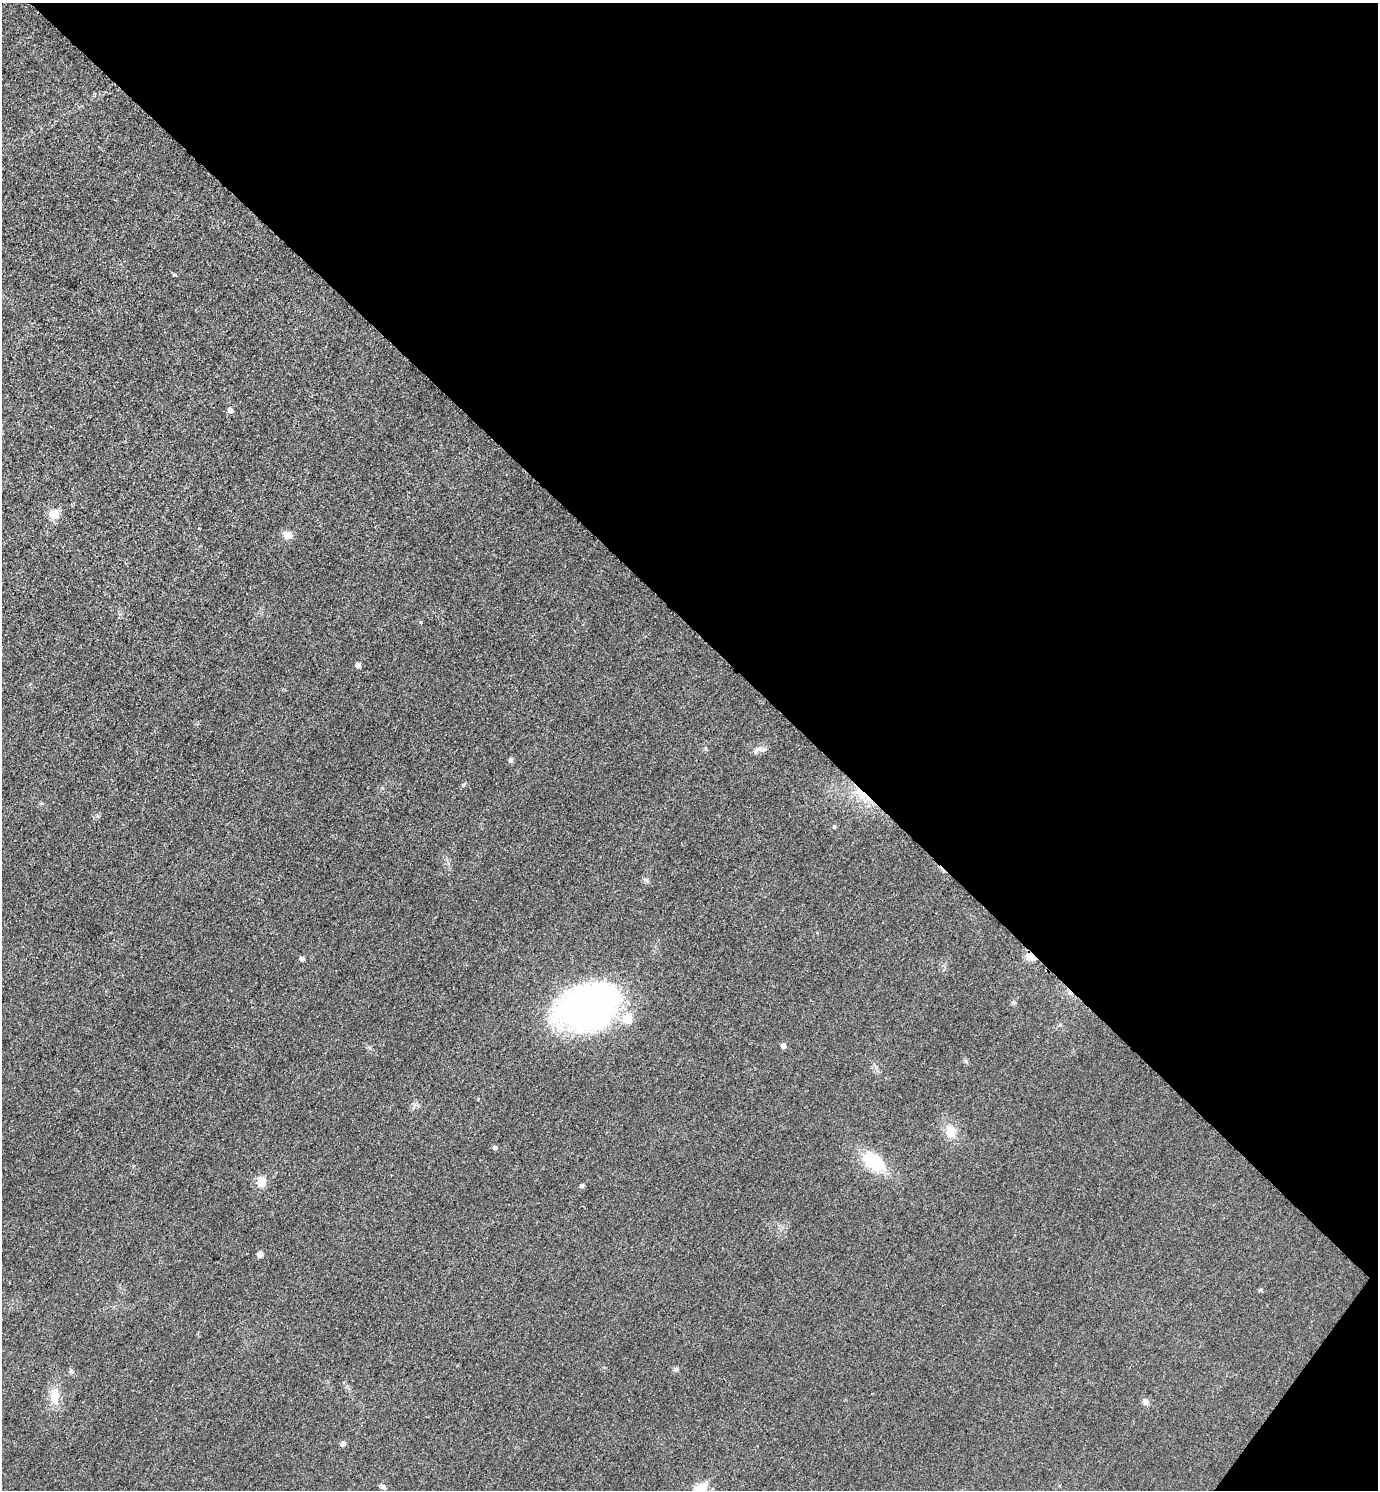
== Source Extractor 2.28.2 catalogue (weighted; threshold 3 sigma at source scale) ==
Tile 8 of 4 x 4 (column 4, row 2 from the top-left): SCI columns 4292-5667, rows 2990-4477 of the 5978 x 5975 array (HDU 1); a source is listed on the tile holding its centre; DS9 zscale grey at full resolution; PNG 1380 x 1492 px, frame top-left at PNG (2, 3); no overlay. Shown black and unused: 43% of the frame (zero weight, under 3 of 4 exposures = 1% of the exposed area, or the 3 px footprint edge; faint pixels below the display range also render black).
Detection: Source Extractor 2.28.2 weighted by HDU 2 'WHT'; one run over the whole footprint, this tile lists its part. Background 0.0434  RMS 0.0064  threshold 0.029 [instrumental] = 3 sigma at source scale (4.5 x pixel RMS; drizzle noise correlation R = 1.50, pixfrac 1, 0.05/0.05 arcsec/px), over >= 5 px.
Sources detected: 29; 1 inside a brighter listed object's ellipse — not listed separately; the other 28 listed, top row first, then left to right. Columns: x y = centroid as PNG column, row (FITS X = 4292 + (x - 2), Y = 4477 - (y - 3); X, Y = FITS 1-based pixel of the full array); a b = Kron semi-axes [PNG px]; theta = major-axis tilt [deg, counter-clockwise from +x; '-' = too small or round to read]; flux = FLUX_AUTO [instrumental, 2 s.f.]
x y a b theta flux
230 410 5 5 - 2.7
54 514 6 6 - 19
288 535 10 8 -25 5.5
358 665 5 5 - 2.9
759 749 18 6 9 3.4
511 760 6 5 - 1.6
863 794 31 7 -20 12
834 826 5 4 - 0.95
1029 956 10 9 - 5.4
302 958 5 5 - 1.9
1014 1002 7 5 -21 1.1
588 1007 56 38 20 280
783 1045 6 5 - 2.5
966 1061 7 4 -45 1.1
951 1131 15 12 -79 10
495 1147 5 5 - 1.6
873 1162 26 16 -40 30
261 1182 14 11 86 6.9
582 1185 5 4 - 1.4
260 1254 5 5 - 4.3
1260 1290 6 4 0 0.91
675 1369 7 5 0 1.4
71 1371 7 5 -73 1.3
54 1396 22 13 -79 10
1145 1402 9 7 -71 2.7
343 1443 6 5 - 2.3
383 1486 8 6 -31 1.6
700 1489 7 6 - 38
Overlapping masked pixels (flux is a lower limit): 2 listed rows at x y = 863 794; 1029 956
Isophote crosses this tile's border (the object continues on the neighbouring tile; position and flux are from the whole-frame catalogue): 1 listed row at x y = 700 1489
Unlisted compact peaks at least as high as the median listed source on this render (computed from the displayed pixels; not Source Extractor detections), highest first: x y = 463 785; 421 622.